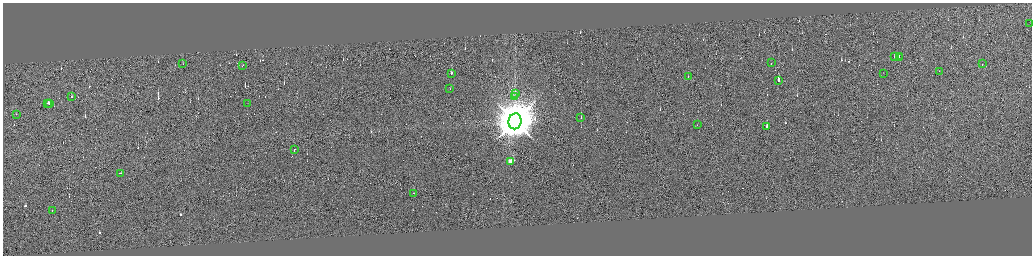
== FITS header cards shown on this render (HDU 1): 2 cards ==
NAXIS1  =                 4117
NAXIS2  =                 1013

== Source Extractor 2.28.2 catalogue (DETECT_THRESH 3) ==
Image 4117 x 1013 px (HDU 1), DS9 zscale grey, zoomed out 1/4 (1 PNG px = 4 x 4 image px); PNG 1034 x 258 px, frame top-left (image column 3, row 1010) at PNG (3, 3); each listed source drawn as its Kron ellipse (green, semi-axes under 4 px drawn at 4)
Background 0.0448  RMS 3.9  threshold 11.7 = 3 sigma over >= 5 px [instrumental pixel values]
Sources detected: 292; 262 cannot appear on this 1/4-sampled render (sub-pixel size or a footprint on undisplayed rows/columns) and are neither listed nor drawn; the other 30 listed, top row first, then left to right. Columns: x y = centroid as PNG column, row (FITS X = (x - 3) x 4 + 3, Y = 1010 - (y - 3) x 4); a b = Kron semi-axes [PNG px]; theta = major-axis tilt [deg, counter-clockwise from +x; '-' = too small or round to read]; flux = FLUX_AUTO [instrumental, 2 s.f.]
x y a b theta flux
1030 23 2 1 - 3.7e+02
899 56 2 1 - 1.4e+04
894 57 2 1 - 1.7e+04
899 57 2 1 - 1.1e+04
183 63 3 1 - 1.7e+03
771 63 2 1 - 1.4e+04
982 64 2 1 - 2.0e+04
243 65 2 1 - 1.6e+04
939 71 2 1 - 1.0e+04
451 73 2 1 - 2.1e+04
883 73 2 1 - 1.3e+04
688 76 2 1 - 2.1e+04
778 81 2 1 - 7.7e+04
450 88 2 1 - 1.2e+03
515 94 2 1 - 7.4e+02
515 96 2 1 - 1.2e+03
71 97 2 1 - 9.6e+03
48 103 2 1 - 1.4e+04
248 103 2 1 - 5.8e+02
49 104 2 1 - 1.8e+04
16 114 2 1 - 7.2e+03
581 118 2 1 - 5.9e+04
515 121 8 6 80 1.6e+07
697 124 2 1 - 5.0e+03
767 126 2 1 - 2.8e+04
294 150 2 1 - 1.4e+04
511 161 2 2 - 1.3e+05
120 173 2 1 - 2.0e+04
414 193 2 1 - 9.9e+03
52 210 2 1 - 1.1e+04
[262 sub-pixel or undisplayed-footprint detections neither listed nor drawn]